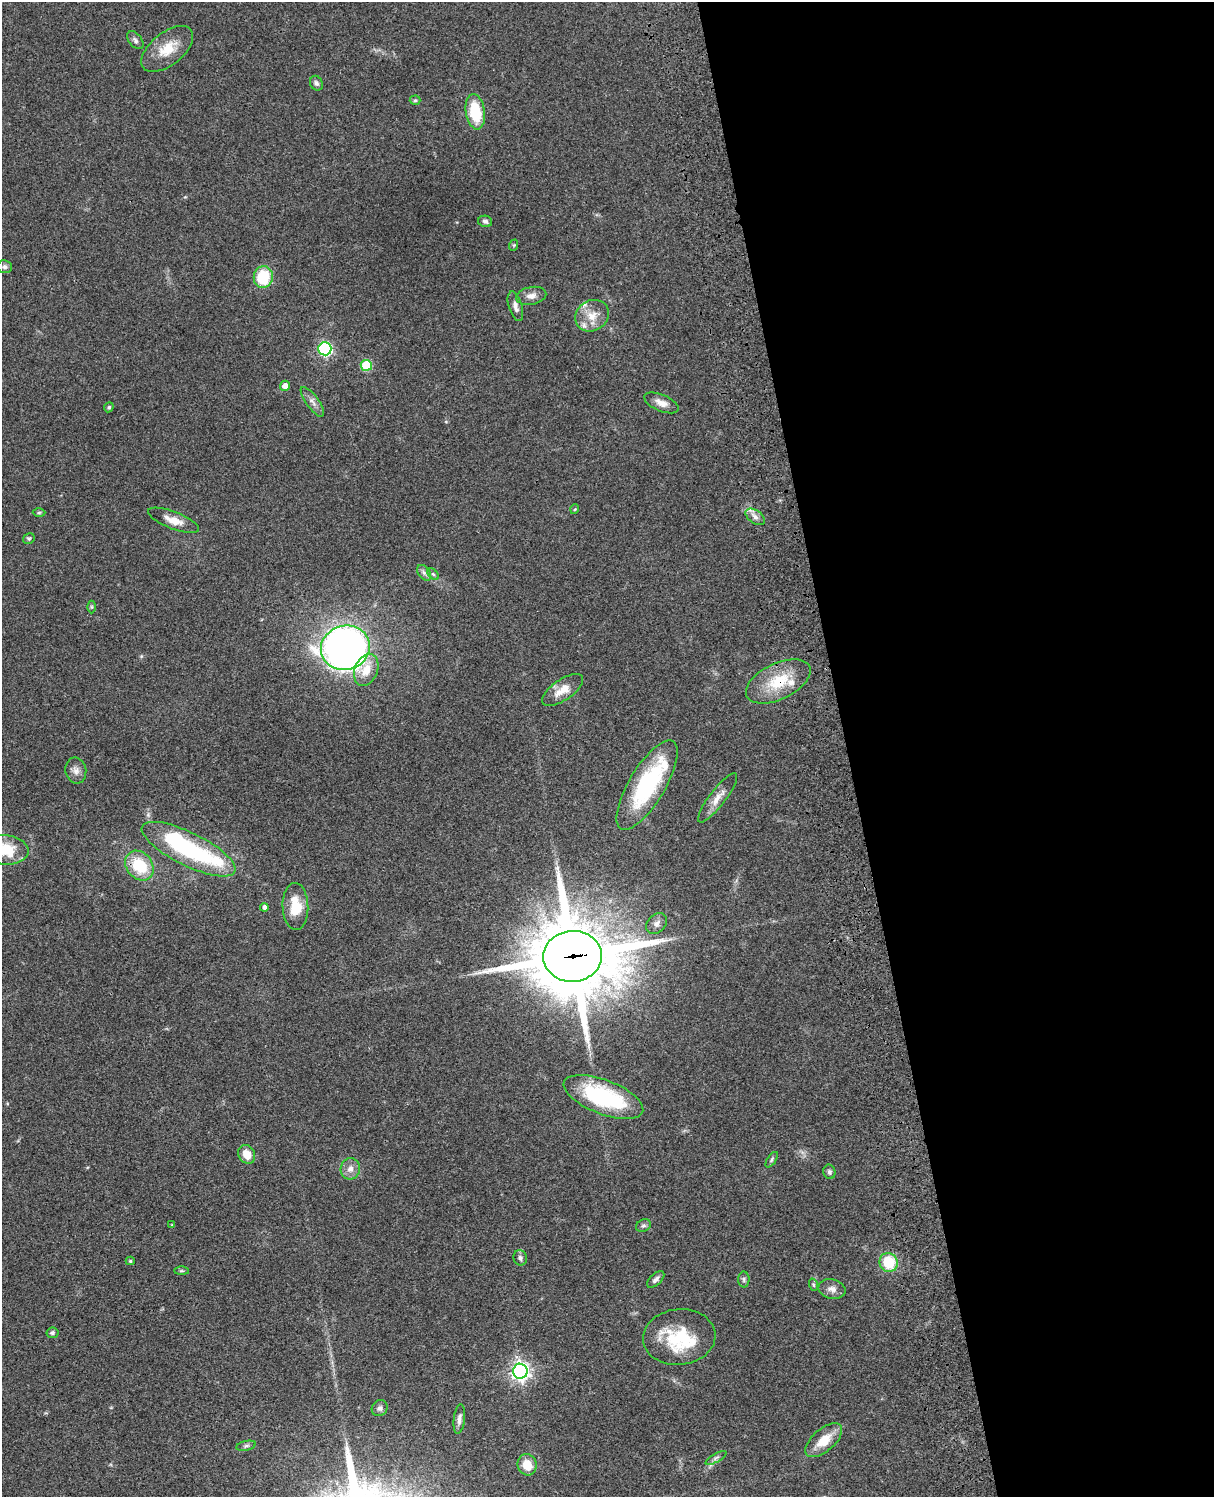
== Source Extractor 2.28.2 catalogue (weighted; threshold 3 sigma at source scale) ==
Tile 8 of 4 x 3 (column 4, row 2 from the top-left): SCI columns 3757-4968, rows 1773-3267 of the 5086 x 4926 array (HDU 1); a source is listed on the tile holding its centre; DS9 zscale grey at full resolution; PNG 1216 x 1499 px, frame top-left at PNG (2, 2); each listed source drawn as its Kron ellipse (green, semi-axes under 4 px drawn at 4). Shown black and unused: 30% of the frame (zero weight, under 3 of 4 exposures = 6% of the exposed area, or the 3 px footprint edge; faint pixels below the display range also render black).
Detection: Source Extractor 2.28.2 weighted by HDU 2 'WHT'; one run over the whole footprint, this tile lists its part. Background 0.0794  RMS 0.0058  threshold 0.0262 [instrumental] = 3 sigma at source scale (4.5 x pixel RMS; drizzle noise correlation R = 1.50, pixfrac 1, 0.05/0.05 arcsec/px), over >= 5 px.
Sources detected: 71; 1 inside a brighter object's white glare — neither listed nor drawn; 6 inside a brighter listed object's ellipse — not listed separately; the other 64 listed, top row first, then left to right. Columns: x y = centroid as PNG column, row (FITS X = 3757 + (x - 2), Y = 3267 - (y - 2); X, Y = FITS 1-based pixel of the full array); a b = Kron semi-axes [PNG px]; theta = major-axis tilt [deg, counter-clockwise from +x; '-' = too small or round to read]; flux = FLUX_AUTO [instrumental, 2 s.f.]
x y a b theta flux
135 40 10 6 -52 1.9
167 49 30 16 39 14
316 83 7 6 - 1.6
415 100 5 5 - 0.78
475 112 18 9 -81 22
485 221 7 5 -13 1.5
514 245 6 3 72 0.62
5 267 7 6 - 1.4
263 277 10 9 - 22
531 296 15 8 11 4
515 306 15 6 -73 3
592 316 17 15 34 9.3
325 349 6 6 - 95
366 365 5 5 - 23
285 386 5 5 - 3.9
312 402 18 6 -54 3.2
661 403 18 8 -23 4.8
109 407 5 4 - 0.91
575 509 5 3 - 0.5
39 512 6 4 1 0.79
755 517 11 6 -36 2.7
173 520 27 8 -21 7.6
29 539 6 5 - 0.87
424 573 9 5 -53 1.9
433 574 7 4 -45 0.99
91 607 6 4 -90 0.76
345 648 24 22 16 350
366 670 16 11 68 9
778 681 35 18 26 22
563 690 24 10 34 8.2
76 771 13 10 -80 3.8
647 785 51 18 59 63
718 798 30 8 53 6.6
189 849 51 16 -26 68
5 850 24 14 -5 20
139 866 16 12 -51 23
295 906 23 13 -88 15
264 907 4 4 - 2
657 923 12 9 46 3
573 956 29 25 4 7000
603 1097 42 17 -21 55
247 1154 10 8 -62 7.4
772 1160 9 4 56 1.1
350 1169 11 9 81 4.2
829 1172 7 6 - 1.4
172 1225 4 4 - 0.51
643 1225 8 6 32 1.4
520 1258 7 6 - 1.7
130 1261 4 4 - 0.85
889 1262 9 9 - 21
182 1271 7 4 0 0.83
656 1279 10 5 43 1.8
744 1279 8 5 -88 1.2
814 1285 6 4 -71 0.8
832 1289 14 9 -12 3.5
52 1333 6 5 - 1.2
679 1337 36 28 6 32
520 1371 7 7 - 270
380 1408 8 7 - 2.1
459 1419 15 5 83 2.6
824 1440 22 11 41 11
246 1446 10 5 12 1.3
716 1458 12 4 30 1.5
527 1465 11 9 -73 9.5
Overlapping masked pixels (flux is a lower limit): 2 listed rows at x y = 778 681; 573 956
Isophote crosses this tile's border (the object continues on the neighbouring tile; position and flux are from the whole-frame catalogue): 1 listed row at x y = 5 850